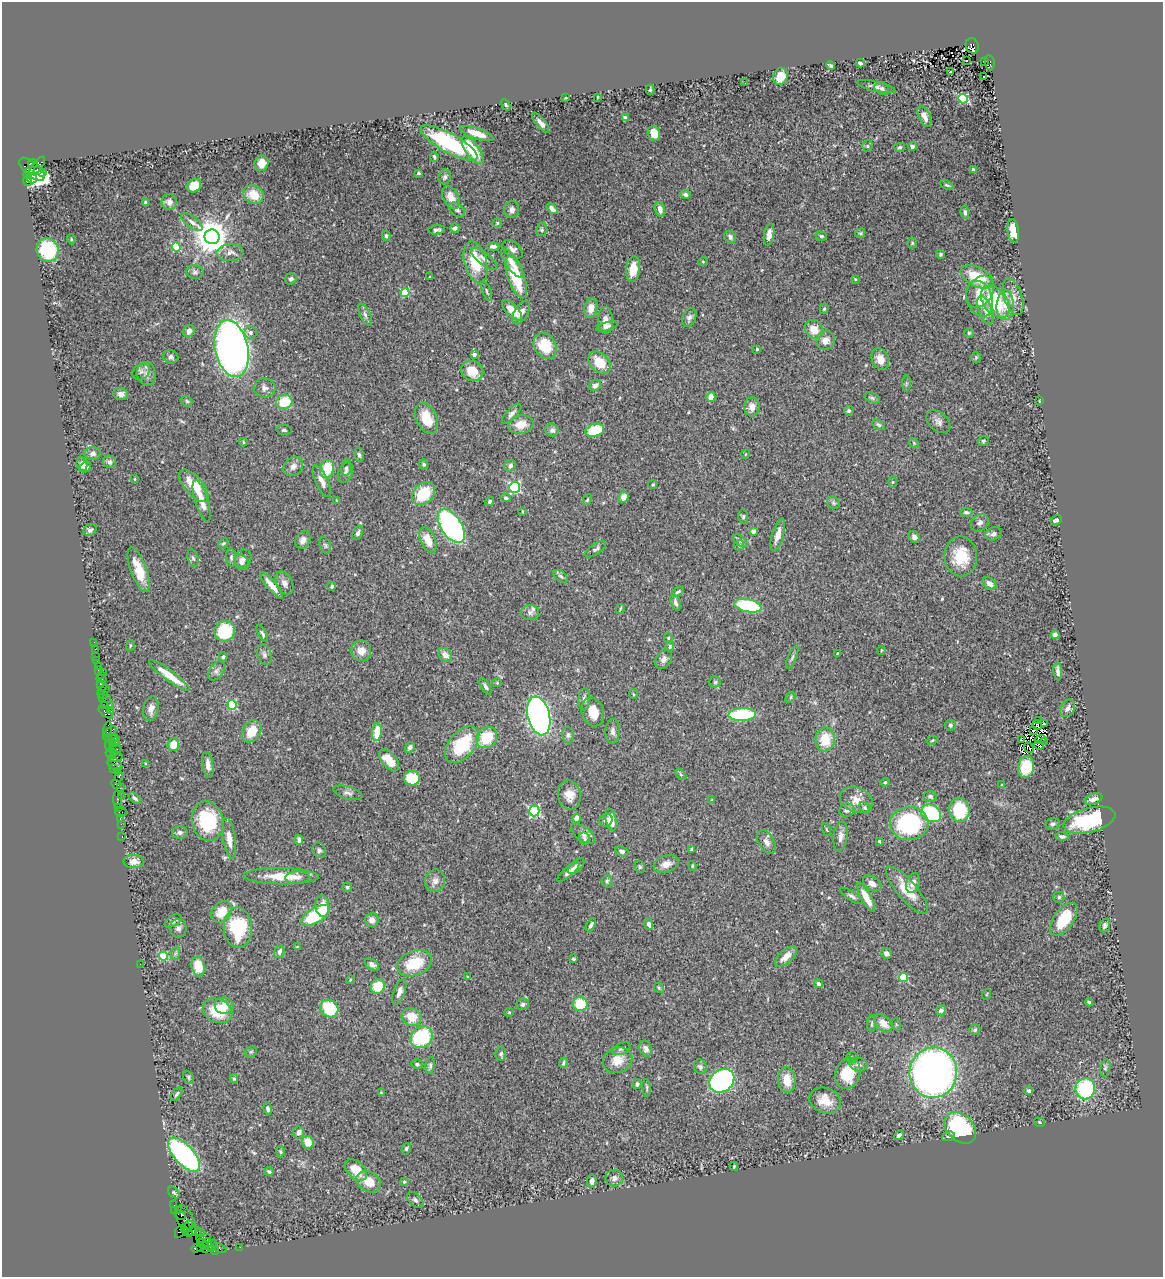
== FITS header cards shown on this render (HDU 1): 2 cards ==
NAXIS1  =                 1161
NAXIS2  =                 1275

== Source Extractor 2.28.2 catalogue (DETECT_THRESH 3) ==
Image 1161 x 1275 px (HDU 1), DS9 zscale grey, 1 PNG px = 1 image px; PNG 1165 x 1279 px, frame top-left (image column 1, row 1275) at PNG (2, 2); each listed source drawn as its Kron ellipse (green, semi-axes under 4 px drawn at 4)
Background 1.17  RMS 0.038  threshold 0.113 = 3 sigma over >= 5 px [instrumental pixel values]
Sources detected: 455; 1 with non-positive FLUX_AUTO (blend fragments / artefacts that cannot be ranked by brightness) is neither listed nor drawn; the other 454 listed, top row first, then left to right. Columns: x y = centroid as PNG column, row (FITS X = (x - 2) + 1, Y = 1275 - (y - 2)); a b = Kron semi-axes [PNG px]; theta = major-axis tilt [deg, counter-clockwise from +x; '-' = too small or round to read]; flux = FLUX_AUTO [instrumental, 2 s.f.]
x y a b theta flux
972 46 8 6 -67 980
967 60 3 2 - 3.6
984 61 3 2 - 120
860 63 4 3 - 8.5
990 63 7 4 -81 920
830 66 4 3 - 5.1
951 72 3 3 - 31
781 76 9 7 67 37
984 77 3 2 - 4.3
745 83 2 2 - 5.9
876 87 20 5 -13 12
882 89 7 6 - 7.4
650 90 5 4 - 2.9
597 97 3 2 - 1.8
566 98 2 2 - 2.1
963 98 5 4 - 200
506 105 6 4 -63 4
924 116 11 5 -66 18
625 118 4 3 - 4.2
541 123 12 4 -50 12
654 133 7 6 - 36
477 134 17 5 -19 35
449 143 32 9 -29 300
867 146 5 5 - 4.1
912 146 4 4 - 7.7
900 147 5 4 - 3.9
473 150 16 6 -55 93
434 157 5 3 - 4
262 163 8 7 - 22
33 164 5 3 - 240
37 166 11 4 51 350
32 169 15 7 -40 1300
37 170 2 2 - 40
973 170 4 3 - 6.2
29 172 7 3 46 510
42 172 3 2 - 31
418 173 4 3 - 5.5
445 177 7 6 - 6.4
31 178 6 4 -37 69
27 181 5 3 - 450
947 185 7 3 -25 3.2
194 186 7 6 - 45
253 195 10 9 - 44
685 195 5 4 - 7
451 197 12 8 -63 27
146 202 4 3 - 8.1
169 202 8 7 - 14
552 209 6 3 -42 12
660 209 8 5 -77 16
457 210 9 6 -41 6.8
512 210 8 7 - 8.7
965 212 7 4 -83 5.7
192 222 12 5 -37 9.8
497 223 4 4 - 2.8
455 228 5 4 - 7.1
437 230 8 4 7 7.2
542 230 6 5 - 4.2
1013 231 12 5 -82 40
860 233 5 4 - 3.2
769 234 11 5 81 16
386 236 5 3 - 4.3
821 236 6 4 -17 4.8
212 237 7 7 - 5700
730 237 7 5 -56 10
71 239 5 3 - 2.2
912 243 5 5 - 3
493 246 6 4 0 9.2
176 247 5 4 - 160
512 249 12 7 -38 12
48 250 12 11 - 160
230 253 13 8 3 17
940 254 4 4 - 4.4
484 259 16 6 -39 13
476 262 21 11 -76 87
703 262 5 3 - 2.4
512 263 17 6 -55 25
633 269 13 7 83 40
195 272 9 6 -6 7.5
430 277 4 2 - 1.6
516 277 22 8 -70 110
977 277 18 9 -27 85
291 279 6 5 - 6.2
855 279 3 3 - 2.4
487 291 10 3 -69 4
980 292 17 12 57 37
405 293 4 4 - 120
1013 297 19 9 -72 23
980 299 18 12 -72 46
995 302 18 12 -55 130
1005 305 15 8 86 27
591 308 10 6 79 21
824 309 5 4 - 3.9
512 310 13 6 -46 30
985 310 15 6 -70 16
521 313 13 6 59 20
365 315 12 5 -66 9.1
689 317 10 6 69 9.6
605 320 13 7 -88 19
607 326 11 4 17 7.3
814 330 10 8 -46 36
189 331 6 5 - 13
251 332 6 6 - 8.9
969 333 5 4 - 3.3
825 340 10 9 - 20
545 346 14 10 -59 80
231 349 29 16 -78 1600
757 349 3 3 - 4
474 354 4 3 - 13
171 357 8 6 -21 8.4
976 357 6 5 - 3.3
880 359 11 8 -66 28
599 363 13 9 -45 53
472 371 11 10 - 46
141 372 9 7 37 9.9
146 374 12 9 -81 16
906 383 8 4 90 4.1
595 385 6 5 - 11
265 388 11 9 -11 13
121 394 7 6 - 12
711 397 5 4 - 31
872 398 8 5 -22 5.4
187 401 6 4 -43 3.8
1039 401 4 2 - 1.7
284 402 8 7 - 79
752 407 9 7 87 18
849 411 5 4 - 5.7
512 414 13 5 46 9.9
426 418 16 10 -66 56
938 422 14 9 -42 14
521 424 12 9 10 35
879 425 7 4 -30 5.4
284 430 8 5 -7 5.2
552 430 7 6 - 9.4
595 430 9 6 17 94
983 441 6 5 - 4.1
243 442 4 3 - 2.4
914 443 5 4 - 2.9
93 453 8 6 -4 8.8
746 454 4 3 - 1.7
359 455 7 4 -82 4.8
110 462 7 6 - 8.3
82 464 7 5 -86 13
424 464 5 4 - 3.8
293 466 11 8 44 15
510 466 6 5 - 9.5
86 467 6 5 - 11
346 468 8 5 77 5.4
327 469 9 7 77 70
345 473 11 7 66 9
135 479 4 3 - 2.4
322 481 17 6 -65 17
893 482 5 4 - 2.6
653 485 5 4 - 3.3
194 486 20 9 -49 83
515 487 5 5 - 340
423 494 13 9 45 87
624 497 6 5 - 16
506 498 5 3 - 4.3
337 500 3 3 - 1.9
587 500 6 4 60 3.3
202 501 22 6 -73 28
490 501 5 4 - 4.8
833 503 7 5 -48 4.8
522 511 3 2 - 2
966 512 6 4 2 6.4
743 517 7 5 89 5.1
1056 520 6 4 27 10
980 523 10 8 43 9
451 526 19 10 -57 510
90 530 7 5 34 7.9
753 531 4 4 - 19
358 533 7 5 66 8
993 534 8 6 21 8.6
778 535 17 5 74 23
914 537 6 5 - 11
303 540 9 7 61 15
428 540 14 7 -67 33
740 541 8 5 -38 5.5
223 543 6 4 47 3.5
325 545 8 5 -72 5.3
739 545 5 4 - 3.6
596 549 12 5 35 7.2
961 556 20 16 -88 75
231 557 9 5 -85 5.3
193 558 9 5 -73 5.8
243 558 9 8 - 13
241 562 8 6 -40 9.3
139 570 24 8 -70 53
561 576 8 5 -37 5.3
284 583 12 8 -64 13
989 583 8 5 -39 16
272 585 16 4 -49 23
332 586 4 3 - 4.6
678 592 6 3 32 4.4
675 603 9 4 -73 8.2
748 606 14 6 -11 190
620 609 5 3 - 2.7
530 612 9 7 5 11
225 631 10 10 - 110
262 634 9 3 -61 5.4
1055 635 4 4 - 8.7
668 638 5 4 - 3.5
94 642 2 2 - 8.4
130 645 5 4 - 3.6
670 646 5 4 - 3.9
95 649 2 2 - 15
881 650 4 3 - 1.8
361 651 10 10 - 26
838 653 3 2 - 1.8
264 655 10 7 -72 9.7
445 655 7 6 - 19
96 656 2 2 - 12
223 657 4 4 - 4
792 657 12 4 69 5.8
664 659 10 7 60 12
97 660 2 2 - 37
98 666 2 2 - 17
99 671 3 2 - 110
216 671 10 6 55 9.6
1058 671 9 4 -84 9.8
103 672 2 2 - 15
101 675 2 2 - 22
170 676 25 5 -36 47
101 679 5 2 - 33
715 682 5 5 - 4
497 683 4 4 - 2.6
101 686 6 3 -62 130
485 686 9 4 -60 7.1
105 688 2 2 - 510
101 690 3 2 - 86
103 694 5 3 - 140
633 694 5 3 - 2.1
102 697 3 2 - 100
790 697 6 4 59 4
106 699 2 2 - 73
584 699 11 6 87 9.3
110 705 2 2 - 47
232 705 5 4 - 170
104 706 3 2 - 71
151 708 12 7 80 20
1068 708 9 6 59 13
111 711 3 3 - 130
106 712 8 4 -41 260
593 712 14 11 -75 42
742 715 14 6 2 170
539 716 20 11 -76 1000
1039 721 2 2 - 1.8
1044 724 3 2 - 4.3
950 725 5 5 - 4.5
1037 725 5 3 - 2.4
107 729 8 3 78 260
1034 730 3 2 - 1.9
252 731 12 9 58 46
613 731 12 7 87 11
110 732 7 3 43 190
377 732 9 5 84 56
568 735 8 5 -84 6.5
112 738 8 3 -4 250
487 738 11 9 45 87
825 739 12 9 82 61
1040 739 5 3 - 0.18
932 740 5 4 - 2.7
1021 740 4 3 - 13
1044 741 2 2 - 2.9
112 742 4 3 - 280
115 742 4 3 - 290
173 745 6 6 - 31
462 745 21 12 50 130
1039 745 5 2 - 0.49
110 746 6 2 -70 270
410 747 6 4 56 7.5
115 748 6 2 -18 140
1029 748 6 2 -49 2.4
111 753 5 4 - 250
115 757 7 4 10 290
389 760 13 7 -49 41
115 764 8 5 -29 390
146 764 4 4 - 3.2
208 765 13 5 -82 16
1026 767 11 8 79 72
114 769 4 2 - 78
117 772 4 3 - 56
681 774 7 4 -45 3.3
119 777 5 2 - 140
412 778 8 7 - 95
885 782 4 4 - 2.8
116 784 5 4 - 97
1001 785 4 2 - 1.6
120 788 3 2 - 88
348 793 15 6 -17 10
121 795 4 2 - 41
569 795 14 11 -78 26
930 796 6 5 - 6.7
135 798 7 4 -44 5.4
117 799 9 3 -88 190
1093 799 9 5 19 13
712 800 4 3 - 2.9
856 800 17 12 -23 29
118 807 3 3 - 120
865 808 6 5 - 4.2
847 810 8 6 8 8.5
960 810 12 10 -80 120
534 811 5 5 - 290
121 812 6 2 0 130
931 813 10 8 -31 210
120 818 2 2 - 34
577 818 4 4 - 23
606 820 7 6 - 8.1
611 820 11 5 -79 36
1089 820 26 12 14 200
208 821 20 15 -78 160
909 823 19 17 2 270
121 824 2 2 - 37
1053 824 7 5 21 7.1
826 830 6 3 -71 2.6
180 832 8 6 2 8.8
583 834 14 7 -38 13
841 836 15 7 83 15
1062 836 6 4 -7 7.2
122 837 3 2 - 55
229 838 20 6 -81 28
584 838 6 5 - 6.1
299 840 5 4 - 7.6
879 841 3 3 - 2.7
767 842 13 7 -60 14
691 849 3 2 - 3.2
319 850 8 6 -67 6.6
622 851 7 5 -22 7.3
134 862 10 6 0 17
666 864 13 8 19 22
576 866 10 5 43 8.6
692 866 5 3 - 3.1
640 867 6 5 - 4.6
568 872 14 4 40 11
281 876 37 8 -1 61
297 877 12 6 4 11
435 881 11 10 - 15
607 881 6 5 - 4.6
872 883 10 6 -35 18
913 883 10 6 71 15
347 887 4 4 - 3.8
907 890 30 9 -50 55
852 896 13 4 -33 7.5
866 897 16 5 -61 39
1059 897 5 5 - 4.6
322 906 10 7 -86 45
222 912 12 9 53 46
315 915 16 7 31 140
1064 919 19 10 55 85
372 920 7 7 - 13
173 921 9 5 31 7.7
649 924 6 4 -69 9
591 925 7 3 60 7.2
1105 925 7 5 70 6
178 928 9 8 - 11
238 928 20 14 -88 170
297 947 4 3 - 2.1
279 952 6 5 - 8.9
176 953 7 4 70 5
886 953 5 5 - 10
164 956 4 4 - 120
786 956 13 6 41 22
573 959 3 3 - 3.8
414 963 18 12 21 84
140 964 2 2 - 11
372 964 8 5 -30 9.5
198 966 10 6 -78 55
468 977 4 2 - 2.4
903 977 4 4 - 110
350 980 4 3 - 2.3
818 984 4 3 - 8.1
378 986 7 7 - 61
659 988 5 4 - 3.2
399 992 13 5 70 13
987 994 5 3 - 2.2
1089 1002 4 3 - 4.3
523 1004 6 5 - 6.3
580 1004 7 7 - 75
224 1006 9 8 - 28
330 1008 9 8 - 110
941 1010 5 5 - 8.8
218 1011 15 11 -24 87
509 1012 5 4 - 2.5
412 1017 10 9 - 43
883 1023 10 7 -45 30
872 1024 8 4 88 4.4
896 1024 6 4 -72 3.1
975 1030 5 5 - 4.8
421 1037 12 10 41 180
621 1049 10 5 26 6.7
646 1049 8 6 -69 10
251 1052 6 5 - 3.9
501 1054 7 5 82 5
852 1057 6 5 - 4.6
618 1060 15 12 21 36
563 1063 5 4 - 4.1
417 1064 6 4 -13 3.9
859 1064 9 6 -11 10
430 1066 8 4 82 5.7
700 1067 7 6 - 6.3
1105 1068 9 5 76 4.7
848 1073 16 12 72 80
933 1073 25 24 - 1700
188 1077 7 5 -64 4.6
234 1079 4 3 - 3.5
787 1080 13 8 -84 38
722 1081 13 11 37 650
637 1084 5 4 - 6
647 1088 9 3 -85 4.1
1085 1089 10 10 - 190
1029 1091 4 4 - 5.1
381 1093 4 3 - 2.2
176 1094 8 4 53 4.8
825 1101 16 12 -23 44
268 1109 6 4 -79 6.6
1039 1122 6 4 -18 4.1
960 1128 18 13 -45 310
299 1132 6 5 - 12
899 1135 5 4 - 13
948 1136 6 4 15 5
308 1142 6 5 - 35
406 1149 6 4 73 4.1
280 1152 6 4 -87 3.5
184 1155 21 10 -48 490
734 1166 4 3 - 2.8
356 1170 13 8 -42 49
269 1171 4 4 - 4.5
614 1178 8 8 - 9.9
592 1181 6 4 84 13
369 1182 13 10 -29 45
404 1182 4 3 - 2.8
174 1192 7 4 -49 4
415 1200 9 6 -42 6.7
174 1205 2 2 - 23
179 1210 2 2 - 18
175 1211 4 2 - 60
180 1215 6 3 -29 120
186 1220 16 8 -66 460
189 1225 4 3 - 790
186 1229 6 3 66 1100
196 1231 7 2 -45 61
180 1232 7 4 67 120
201 1232 2 2 - 16
190 1233 3 2 - 54
204 1238 7 4 3 390
207 1243 5 4 - 370
203 1244 6 3 -32 810
212 1246 6 3 69 870
240 1247 2 2 - 18
196 1248 5 3 - 160
201 1248 3 3 - 240
219 1248 8 3 -24 150
206 1249 3 2 - 37
215 1251 4 3 - 92
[1 non-positive-flux detection neither listed nor drawn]